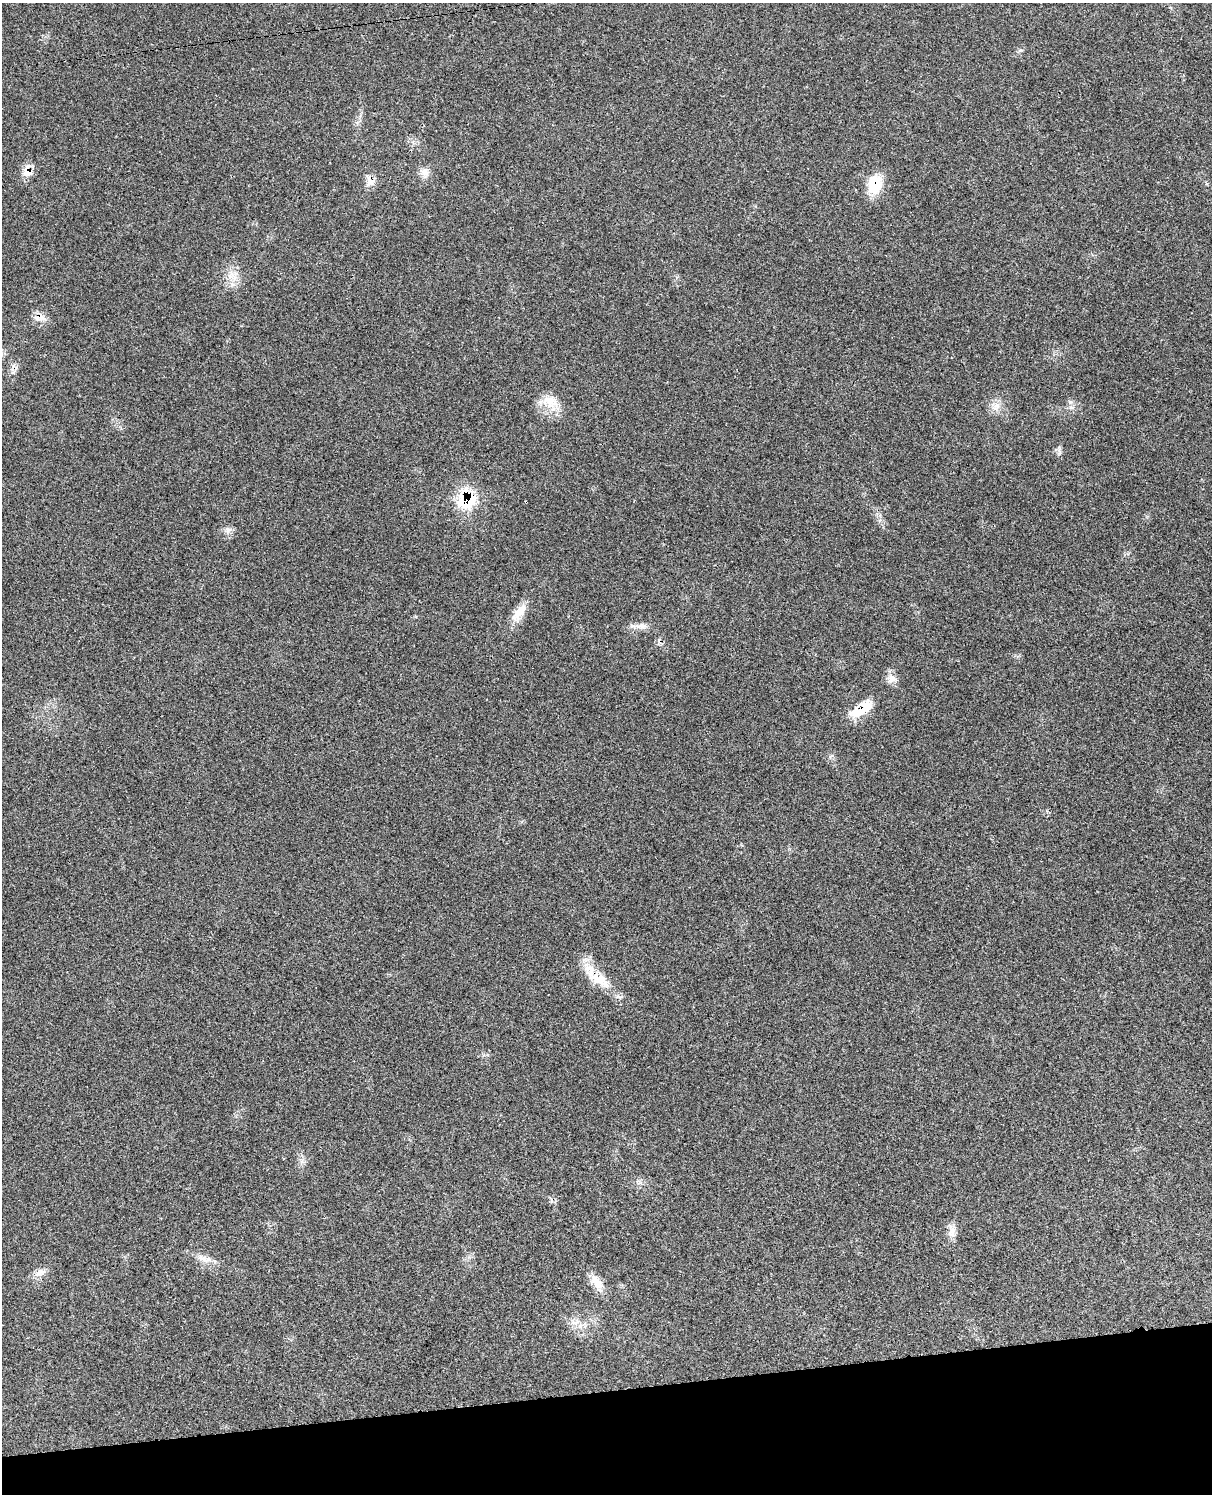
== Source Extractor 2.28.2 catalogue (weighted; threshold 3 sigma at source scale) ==
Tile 10 of 4 x 3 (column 2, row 3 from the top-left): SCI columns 1334-2543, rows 284-1775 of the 5077 x 4925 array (HDU 1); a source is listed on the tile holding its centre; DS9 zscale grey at full resolution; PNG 1214 x 1496 px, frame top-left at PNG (2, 3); no overlay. Shown black and unused: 7% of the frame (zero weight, under 3 of 4 exposures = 6% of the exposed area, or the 3 px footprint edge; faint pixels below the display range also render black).
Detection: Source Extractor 2.28.2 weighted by HDU 2 'WHT'; one run over the whole footprint, this tile lists its part. Background 0.0987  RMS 0.0063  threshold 0.0285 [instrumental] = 3 sigma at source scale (4.5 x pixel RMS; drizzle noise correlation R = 1.50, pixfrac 1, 0.05/0.05 arcsec/px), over >= 5 px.
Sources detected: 23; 2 inside a brighter listed object's ellipse — not listed separately; the other 21 listed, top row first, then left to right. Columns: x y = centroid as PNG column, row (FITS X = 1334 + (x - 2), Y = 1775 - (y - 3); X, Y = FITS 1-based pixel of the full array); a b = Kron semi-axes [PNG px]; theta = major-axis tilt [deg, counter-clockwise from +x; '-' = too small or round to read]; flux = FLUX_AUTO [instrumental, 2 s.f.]
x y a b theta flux
27 171 16 11 86 6.4
425 172 12 11 - 4.4
370 181 17 10 -61 5
875 184 25 18 80 16
233 276 16 12 -29 7.4
37 318 17 7 -17 4.2
550 401 23 17 -32 12
997 406 8 8 - 3.6
1071 407 7 4 -18 1.3
466 499 23 22 - 30
228 530 9 6 29 2.3
519 612 28 11 55 9.3
640 626 18 6 -3 4.1
891 679 13 10 57 4.4
859 711 27 13 19 12
598 979 36 15 -31 17
952 1232 17 9 66 4.8
204 1259 23 8 -17 6.1
39 1272 15 9 54 4.5
597 1282 25 11 -55 7.8
575 1322 17 7 13 4.9
Overlapping masked pixels (flux is a lower limit): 6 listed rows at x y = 27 171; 370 181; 875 184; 37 318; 466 499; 859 711
Unlisted compact peaks at least as high as the median listed source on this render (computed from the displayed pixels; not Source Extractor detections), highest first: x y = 1021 50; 1059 450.